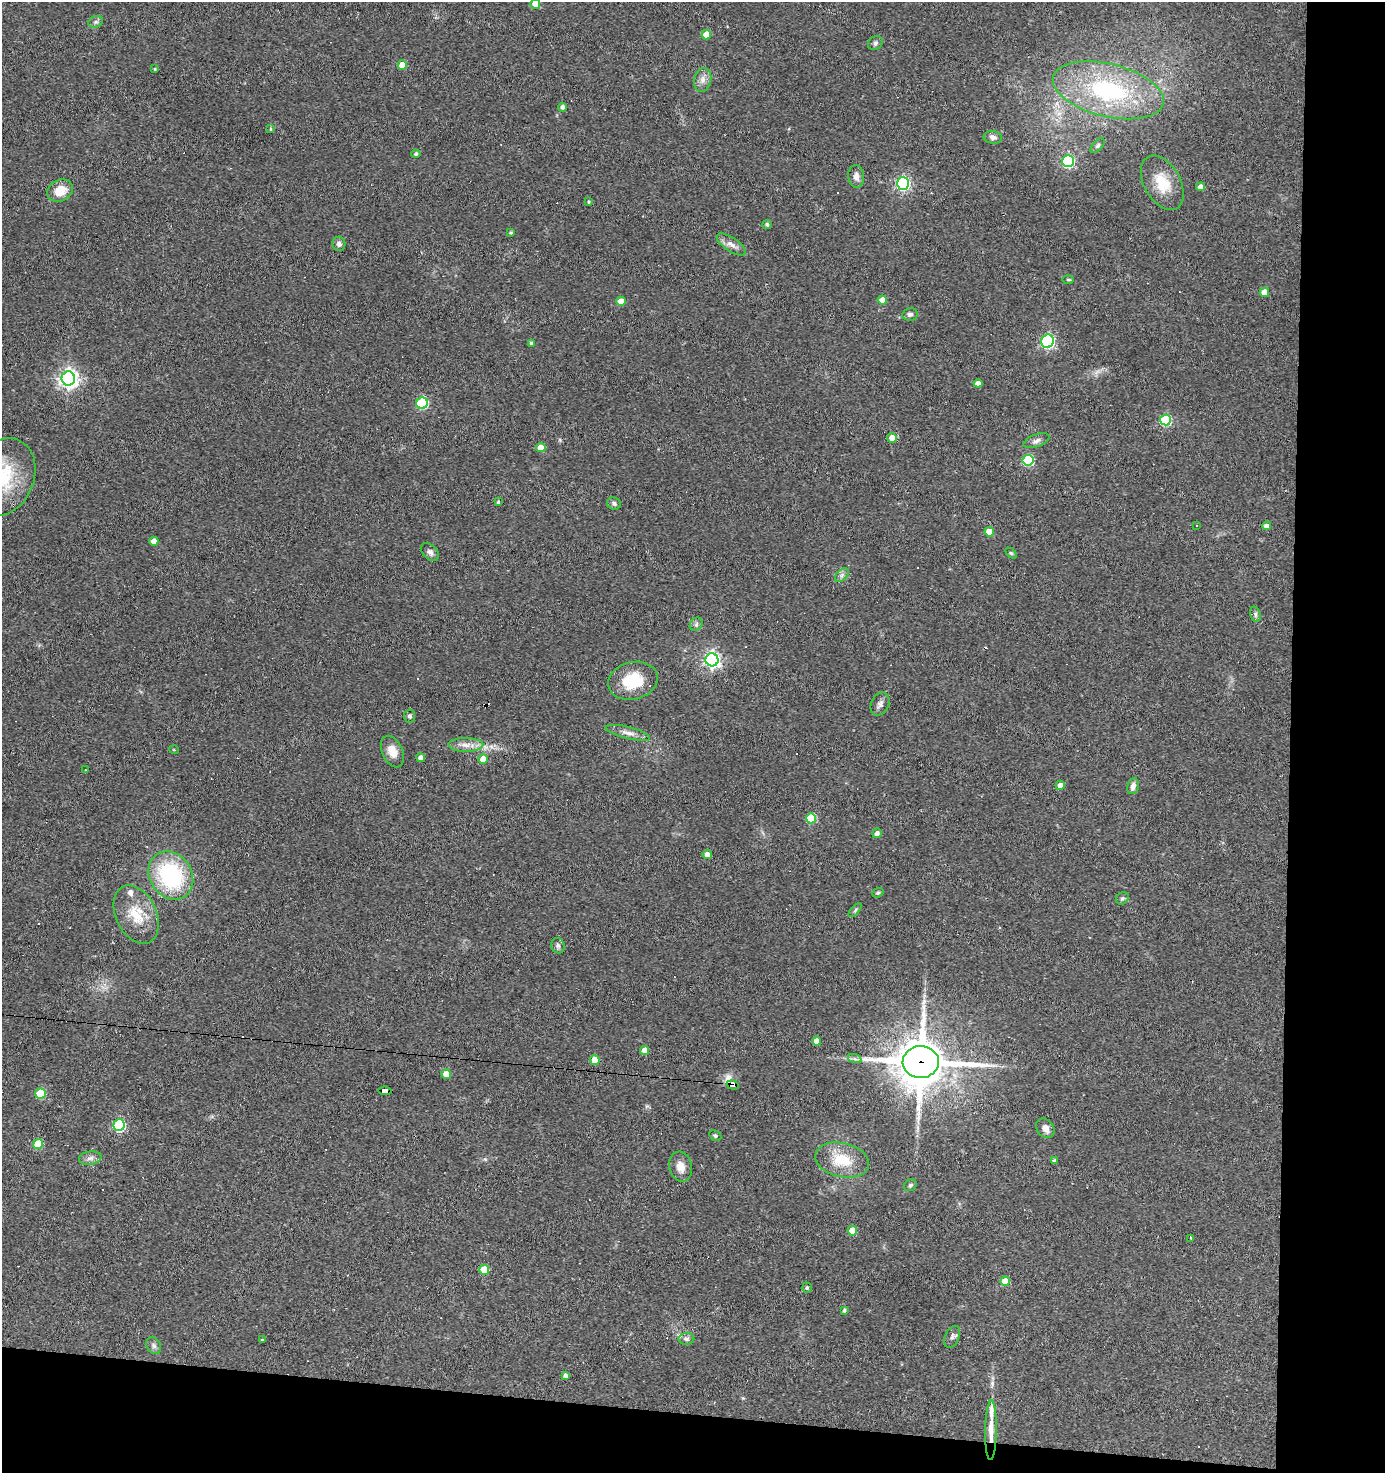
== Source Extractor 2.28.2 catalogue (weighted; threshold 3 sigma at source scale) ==
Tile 9 of 3 x 3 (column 3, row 3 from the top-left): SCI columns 2954-4336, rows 1-1471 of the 4433 x 4414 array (HDU 1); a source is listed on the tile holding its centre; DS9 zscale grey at full resolution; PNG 1387 x 1475 px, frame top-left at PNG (2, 2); each listed source drawn as its Kron ellipse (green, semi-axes under 4 px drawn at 4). Shown black and unused: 11% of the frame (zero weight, under 2 of 3 exposures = <1% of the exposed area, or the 3 px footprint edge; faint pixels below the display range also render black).
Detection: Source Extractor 2.28.2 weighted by HDU 2 'WHT'; one run over the whole footprint, this tile lists its part. Background 0.11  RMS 0.008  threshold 0.0362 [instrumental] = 3 sigma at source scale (4.5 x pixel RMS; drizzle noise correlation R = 1.50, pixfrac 1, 0.05/0.05 arcsec/px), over >= 5 px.
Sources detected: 125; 17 cosmic-ray / hot-pixel residue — neither listed nor drawn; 5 inside a brighter listed object's ellipse — not listed separately; the other 103 listed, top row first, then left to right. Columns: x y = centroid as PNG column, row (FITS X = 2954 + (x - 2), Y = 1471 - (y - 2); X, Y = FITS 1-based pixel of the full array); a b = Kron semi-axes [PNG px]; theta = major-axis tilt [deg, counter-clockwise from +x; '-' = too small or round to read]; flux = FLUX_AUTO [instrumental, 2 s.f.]
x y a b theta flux
535 4 5 5 - 6.7
96 22 7 5 20 1.9
706 35 5 5 - 13
875 43 8 6 33 2
402 65 5 4 - 13
154 69 3 3 - 0.89
703 80 12 8 78 4.9
1108 90 57 26 -14 99
562 107 4 4 - 2.4
271 129 4 3 - 0.88
993 137 9 6 -7 2.8
1098 146 9 5 49 1.7
416 154 4 4 - 1.6
1068 161 6 5 - 110
856 176 11 8 -84 4.6
903 183 6 6 - 150
1162 183 29 18 -61 22
1201 187 4 4 - 4.9
60 191 13 10 28 13
588 202 3 3 - 0.99
767 224 5 4 - 1.6
511 232 3 3 - 1.3
339 244 7 6 - 2.8
731 244 17 7 -34 5.1
1068 280 5 3 - 0.83
1264 292 5 4 - 11
882 300 5 4 - 7.5
621 301 4 4 - 9.6
910 314 8 6 10 2.4
1048 341 7 6 - 150
531 343 4 3 - 1.3
68 378 7 7 - 400
978 383 4 4 - 5.2
422 403 5 5 - 72
1165 420 5 5 - 60
892 438 5 4 - 9.5
1036 441 13 6 20 3.3
541 448 4 4 - 11
1028 460 5 5 - 59
4 477 40 30 69 49
498 502 4 3 - 1
614 503 7 6 - 2.1
1196 526 3 3 - 0.89
1267 526 4 4 - 4
989 532 5 4 - 13
154 541 4 4 - 6.6
430 552 10 7 -46 3
1011 553 6 4 -44 1.1
842 575 8 5 46 2.3
1255 614 8 5 -74 1.7
696 624 7 6 - 1.9
712 660 6 6 - 250
633 681 25 18 14 29
880 704 12 8 63 3.5
410 716 6 5 - 1.8
628 733 23 6 -14 5.2
466 745 17 7 0 6.5
174 750 5 3 - 0.62
392 751 17 10 -64 9.7
421 758 4 4 - 3.6
483 759 4 4 - 12
85 770 2 2 - 0.4
1060 785 4 4 - 5.6
1133 786 8 5 79 4.1
811 818 5 5 - 40
877 833 5 4 - 3.4
707 855 4 4 - 7.5
171 875 25 21 -55 84
878 893 6 4 21 1.1
1122 898 7 5 43 1.6
855 910 8 3 46 1.2
136 915 31 20 -65 24
558 946 8 7 - 2
817 1041 5 4 - 6.6
644 1050 4 4 - 7.6
855 1059 7 4 -18 1.7
595 1060 5 4 - 14
921 1062 18 16 -2 3200
446 1074 5 4 - 11
733 1085 6 4 -17 200
385 1091 7 4 -6 91
41 1093 5 5 - 37
119 1125 6 5 - 90
1045 1128 10 8 -54 4.6
715 1136 6 4 -29 1.3
38 1144 5 5 - 29
90 1158 11 6 8 3.5
842 1160 27 17 -12 24
1054 1161 4 4 - 1.9
681 1167 15 11 -76 7.9
910 1185 7 5 35 1.5
852 1231 5 4 - 15
1191 1238 3 2 - 0.59
484 1270 5 5 - 18
1005 1281 4 4 - 11
807 1288 5 4 - 1.4
844 1310 4 3 - 1.3
952 1337 12 7 66 2.5
686 1339 8 6 -2 2.2
262 1340 4 3 - 0.85
154 1346 9 7 -59 2.5
565 1376 4 3 - 2.4
991 1430 30 5 89 12
Overlapping masked pixels (flux is a lower limit): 4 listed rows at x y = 921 1062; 733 1085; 385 1091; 991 1430
Isophote crosses this tile's border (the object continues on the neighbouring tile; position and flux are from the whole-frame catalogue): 2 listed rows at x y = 535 4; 4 477